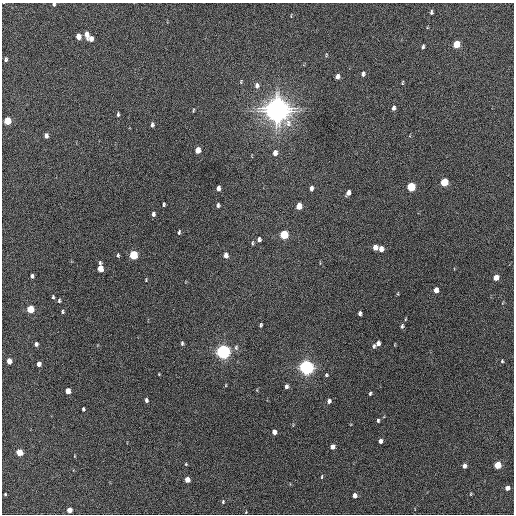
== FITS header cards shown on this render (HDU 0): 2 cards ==
NAXIS1  =                  512 / Axis length
NAXIS2  =                  512 / Axis length

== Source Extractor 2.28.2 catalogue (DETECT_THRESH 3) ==
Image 512 x 512 px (HDU 0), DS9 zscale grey, 1 PNG px = 1 image px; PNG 516 x 516 px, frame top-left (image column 1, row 512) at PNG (2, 3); no overlay
Background 516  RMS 14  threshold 43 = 3 sigma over >= 5 px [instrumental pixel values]
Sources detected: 90; all 90 listed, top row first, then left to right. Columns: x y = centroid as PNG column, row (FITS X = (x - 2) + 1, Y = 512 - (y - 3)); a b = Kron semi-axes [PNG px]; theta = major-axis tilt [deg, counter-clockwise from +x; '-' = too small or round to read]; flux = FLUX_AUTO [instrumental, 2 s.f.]
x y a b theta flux
54 4 4 4 - 1.5e+03
431 12 5 3 - 1.7e+03
86 34 8 4 -83 7.2e+03
78 36 5 4 - 1.0e+04
91 39 6 5 - 5.9e+03
456 44 5 4 - 2.8e+04
423 47 5 3 - 1.8e+03
326 55 5 3 - 9.0e+02
6 59 5 4 - 1.9e+03
363 74 6 4 74 2.8e+03
337 76 5 4 - 4.4e+03
241 82 6 3 83 9.7e+02
402 83 4 3 - 9.6e+02
257 85 7 5 83 3.4e+03
393 108 7 4 79 3.0e+03
193 110 4 2 - 9.3e+02
277 110 8 8 - 1.7e+06
118 114 5 3 - 1.6e+03
7 121 5 4 - 2.9e+04
152 125 5 3 - 2.2e+03
46 136 5 3 - 3.4e+03
198 150 5 4 - 1.1e+04
275 153 6 4 77 5.8e+03
444 182 5 4 - 4.0e+04
411 187 6 5 - 5.7e+04
218 188 5 4 - 3.7e+03
311 188 6 4 83 3.6e+03
348 193 6 4 65 4.4e+03
164 204 4 3 - 1.4e+03
218 205 5 4 - 2.0e+03
299 206 5 4 - 1.4e+04
153 214 5 3 - 2.8e+03
179 232 5 3 - 1.4e+03
284 235 6 5 - 6.2e+04
259 239 6 5 - 2.6e+03
252 243 6 3 83 1.2e+03
375 247 5 4 - 6.6e+03
381 249 5 4 - 6.8e+03
118 255 5 4 - 1.3e+03
133 255 5 4 - 6.2e+04
226 255 6 4 -88 4.8e+03
100 268 7 4 -88 1.8e+04
32 276 4 3 - 1.9e+03
496 277 5 4 - 1.2e+04
146 280 4 3 - 7.7e+02
436 290 5 4 - 7.8e+03
398 294 5 3 - 8.3e+02
53 297 5 3 - 1.4e+03
59 301 5 3 - 1.4e+03
30 309 5 4 - 3.3e+04
62 312 4 3 - 1.3e+03
360 313 5 3 - 2.5e+03
261 325 4 3 - 1.5e+03
402 326 7 4 76 2.0e+03
182 343 5 4 - 1.6e+03
378 343 5 4 - 4.1e+03
36 344 4 4 - 2.6e+03
374 346 5 4 - 1.8e+03
236 348 7 5 90 2.3e+03
223 352 6 5 - 4.8e+05
9 361 5 4 - 1.1e+04
502 361 4 3 - 1.1e+03
39 364 4 4 - 5.8e+03
306 367 6 5 - 5.2e+05
159 374 3 3 - 6.6e+02
326 375 5 4 - 1.4e+03
226 385 5 3 - 7.6e+02
286 386 5 4 - 3.0e+03
68 391 5 4 - 1.2e+04
370 393 4 3 - 1.5e+03
146 400 4 3 - 2.3e+03
329 401 5 4 - 3.2e+03
83 409 4 3 - 1.7e+03
378 420 4 3 - 1.7e+03
274 432 5 4 - 6.6e+03
380 441 4 4 - 4.4e+03
332 447 5 4 - 5.9e+03
19 452 5 4 - 2.6e+04
75 456 4 2 - 6.4e+02
186 464 4 4 - 9.0e+02
498 465 5 4 - 3.1e+04
464 466 4 4 - 4.6e+03
322 477 5 2 - 8.4e+02
187 480 5 4 - 1.0e+04
507 488 4 4 - 7.1e+03
5 494 3 3 - 1.0e+03
471 494 4 3 - 7.8e+02
354 495 4 4 - 5.4e+03
223 502 5 4 - 1.2e+03
69 510 4 4 - 1.2e+04
At the frame edge (FLAGS 8, measured only in part): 1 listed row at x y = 54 4